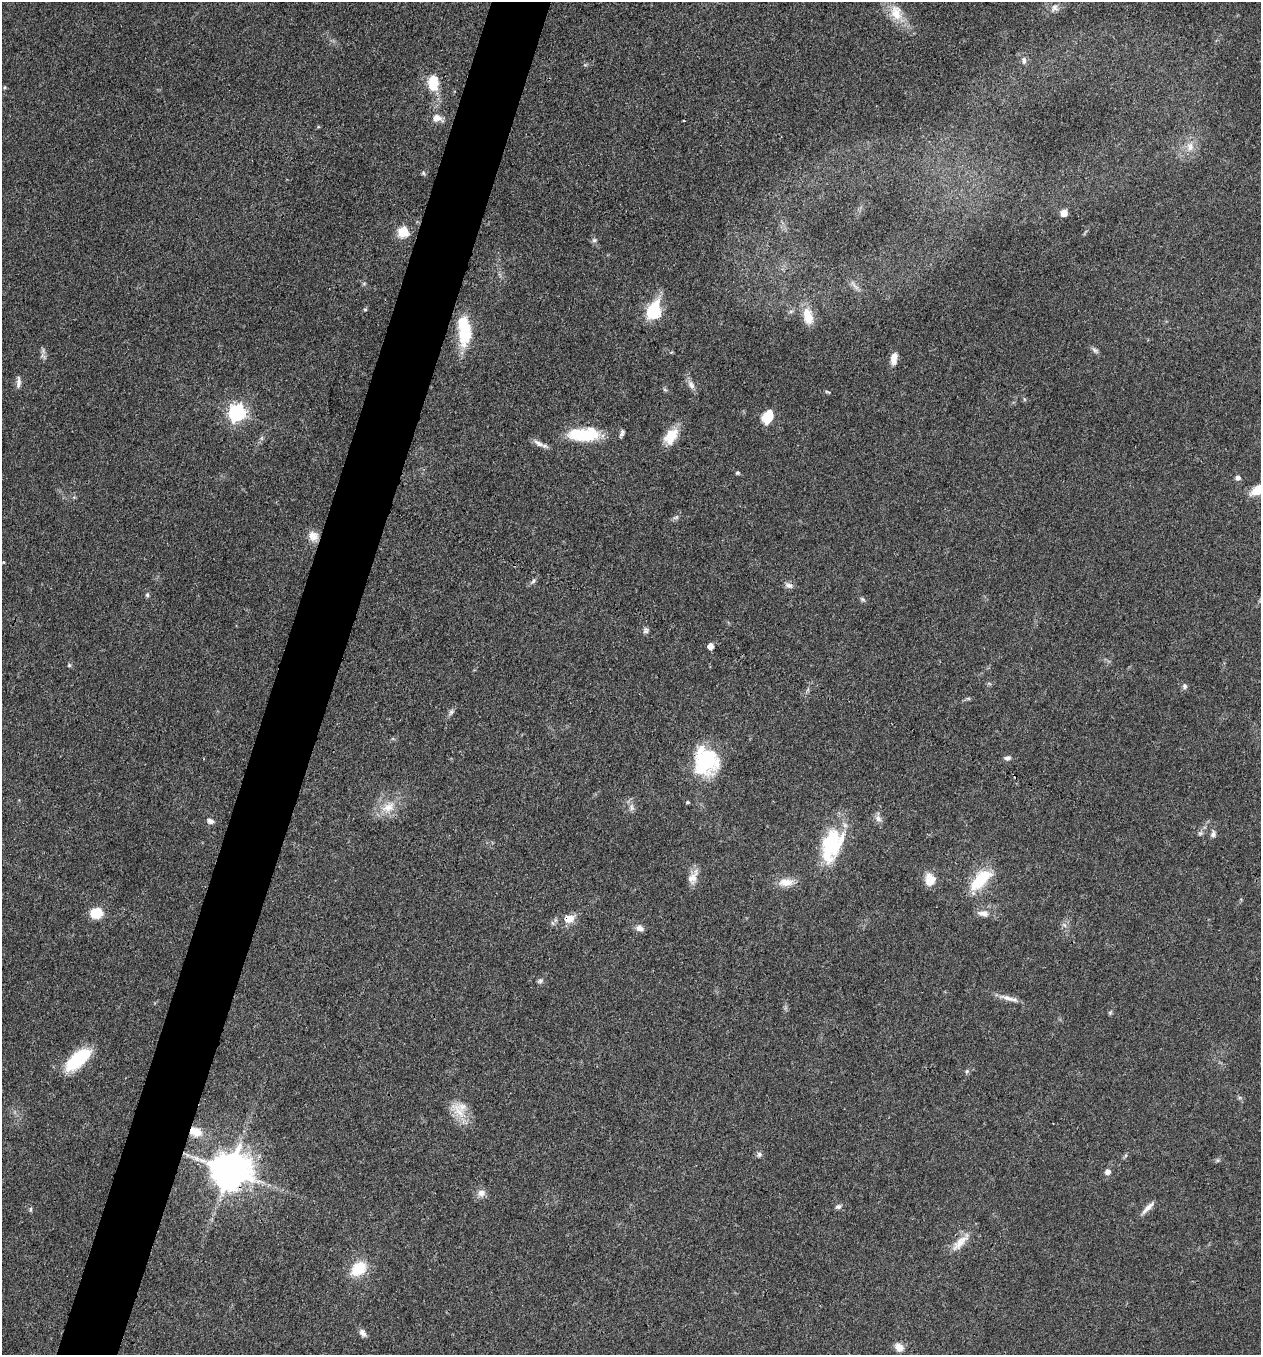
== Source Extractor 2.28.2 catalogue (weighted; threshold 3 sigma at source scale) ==
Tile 7 of 4 x 4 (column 3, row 2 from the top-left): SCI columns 2648-3906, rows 2710-4062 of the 5425 x 5418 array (HDU 1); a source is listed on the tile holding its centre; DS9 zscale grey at full resolution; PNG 1263 x 1357 px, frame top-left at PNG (2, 2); no overlay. Shown black and unused: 5% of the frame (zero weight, under 3 of 4 exposures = <1% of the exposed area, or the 3 px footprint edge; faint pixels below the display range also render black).
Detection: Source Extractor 2.28.2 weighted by HDU 2 'WHT'; one run over the whole footprint, this tile lists its part. Background 0.0712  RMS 0.0054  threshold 0.0241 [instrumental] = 3 sigma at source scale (4.5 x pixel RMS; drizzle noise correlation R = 1.50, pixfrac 1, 0.05/0.05 arcsec/px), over >= 5 px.
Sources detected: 89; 3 inside a brighter object's white glare — not listed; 3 inside a brighter listed object's ellipse — not listed separately; the other 83 listed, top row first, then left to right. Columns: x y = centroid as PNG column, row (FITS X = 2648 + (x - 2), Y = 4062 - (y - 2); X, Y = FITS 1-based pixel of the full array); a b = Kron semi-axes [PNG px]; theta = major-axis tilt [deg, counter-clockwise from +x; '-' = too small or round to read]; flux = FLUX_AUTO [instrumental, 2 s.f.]
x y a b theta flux
1054 8 13 11 58 3.6
896 13 23 15 -75 11
1024 61 11 7 90 2.5
433 85 10 9 - 15
5 87 5 3 - 0.58
437 118 13 9 -15 4.7
1190 147 15 11 86 6.1
423 173 6 5 - 0.92
1064 213 5 5 - 6.9
403 232 6 5 - 39
594 240 7 6 - 1.3
364 283 5 5 - 0.8
854 285 20 4 -49 2.4
365 309 6 4 -1 0.63
654 311 8 7 - 73
791 311 7 4 19 0.94
808 316 20 11 -77 9.6
465 333 32 17 80 21
1095 350 11 6 -41 1.7
43 355 9 7 -45 1.9
894 358 15 7 82 5.2
18 382 17 5 85 2.4
691 385 14 8 -60 3.1
665 390 6 4 -19 0.8
827 392 8 3 -22 0.71
237 412 7 7 - 180
768 417 13 9 64 14
583 435 42 16 7 28
671 436 21 12 55 12
261 438 7 4 90 1.1
538 443 17 7 -29 3.2
737 473 5 5 - 0.88
1238 477 5 5 - 2.6
1258 490 15 9 30 11
676 517 9 6 21 1.4
313 536 13 12 - 5.5
533 581 9 6 46 1.6
789 585 12 7 -18 2.4
147 595 7 5 77 0.98
863 599 8 5 -28 1.1
646 630 8 7 - 1.6
710 646 5 5 - 5.2
69 665 5 5 - 0.76
1185 686 8 6 -89 1.5
968 699 7 4 0 0.88
451 712 8 6 62 1.5
1007 758 9 6 2 1.8
706 761 30 25 -89 44
388 807 21 13 31 10
632 807 11 7 -78 2.4
878 819 11 8 -67 2.7
210 821 9 6 -26 2.1
1200 833 7 5 43 1.2
1213 834 10 6 75 2
832 843 33 22 71 42
693 877 20 11 63 5.3
930 879 15 12 -83 7.6
981 880 29 13 47 23
786 882 22 10 4 7
96 913 12 10 1 12
983 913 17 9 -7 4.2
569 919 12 10 13 6.6
1064 925 8 6 -44 1.7
640 928 10 8 -12 2.7
540 981 8 6 28 1.4
1008 998 24 6 -18 4.5
1110 1012 7 5 68 0.83
78 1059 25 11 41 37
967 1071 7 5 88 1
459 1111 34 11 -48 10
196 1132 16 11 -24 8.6
759 1154 7 7 - 1.4
1217 1160 6 4 -72 0.74
230 1170 11 10 - 1700
1108 1172 6 6 - 2.6
481 1193 10 10 - 3.4
838 1207 8 6 19 1.6
1148 1208 22 5 46 3.5
30 1209 7 3 81 0.79
960 1243 29 11 46 8.2
359 1269 17 13 40 17
363 1333 11 7 -53 2.5
899 1347 10 8 -43 4.3
Overlapping masked pixels (flux is a lower limit): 4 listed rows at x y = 569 919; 196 1132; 230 1170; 960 1243
Isophote crosses this tile's border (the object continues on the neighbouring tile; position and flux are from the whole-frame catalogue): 1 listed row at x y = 1258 490